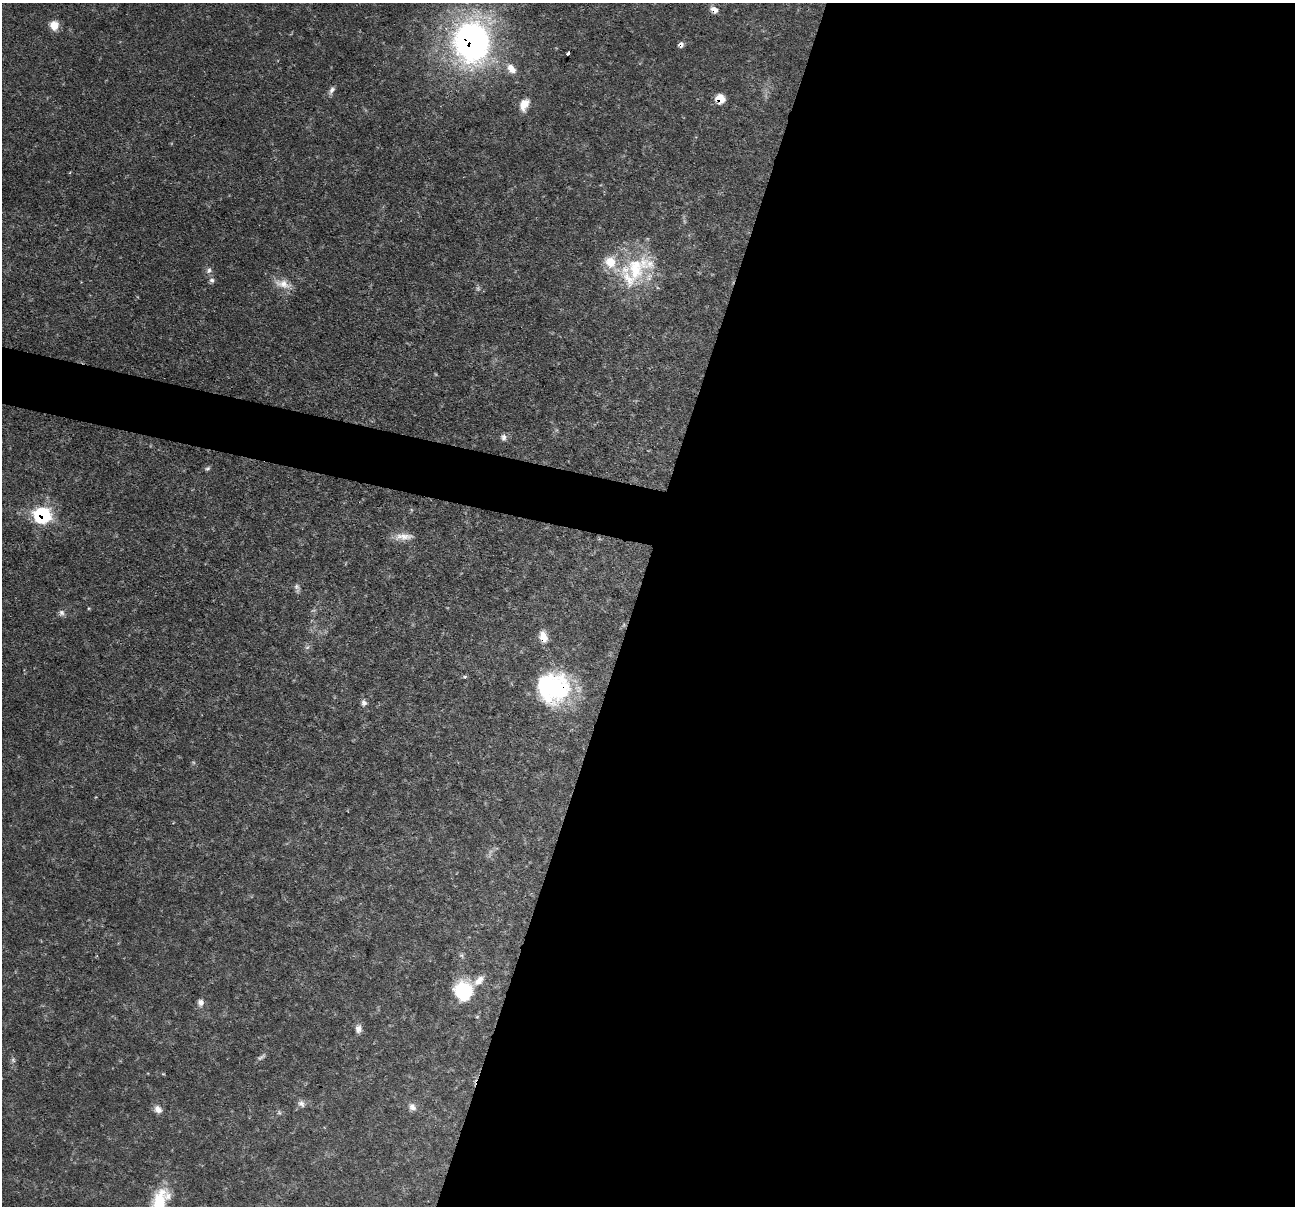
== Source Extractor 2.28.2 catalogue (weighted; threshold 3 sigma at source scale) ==
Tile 12 of 4 x 4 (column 4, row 3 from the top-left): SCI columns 3881-5173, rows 1455-2658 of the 5176 x 5193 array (HDU 1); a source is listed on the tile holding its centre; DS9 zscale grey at full resolution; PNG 1297 x 1208 px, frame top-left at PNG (2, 3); no overlay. Shown black and unused: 54% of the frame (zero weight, under 3 of 4 exposures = <1% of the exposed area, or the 3 px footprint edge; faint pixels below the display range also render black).
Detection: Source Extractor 2.28.2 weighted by HDU 2 'WHT'; one run over the whole footprint, this tile lists its part. Background 0.0635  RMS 0.0044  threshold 0.0198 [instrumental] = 3 sigma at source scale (4.5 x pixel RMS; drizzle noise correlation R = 1.50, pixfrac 1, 0.05/0.05 arcsec/px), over >= 5 px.
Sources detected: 38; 2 too faint to see at this stretch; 1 inside a brighter object's white glare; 1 cosmic-ray / hot-pixel residue — not listed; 3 inside a brighter listed object's ellipse — not listed separately; the other 31 listed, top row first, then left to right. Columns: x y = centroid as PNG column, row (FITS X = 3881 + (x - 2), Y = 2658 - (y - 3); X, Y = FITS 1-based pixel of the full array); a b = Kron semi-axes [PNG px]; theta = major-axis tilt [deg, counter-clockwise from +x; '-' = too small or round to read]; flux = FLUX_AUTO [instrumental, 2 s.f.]
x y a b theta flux
714 10 10 7 -26 3
54 25 10 9 - 5.1
472 42 36 29 -84 180
568 53 4 3 - 3.5
511 69 14 9 -52 4.8
332 90 12 6 60 1.8
720 99 8 8 - 7.3
524 105 16 11 66 5.1
635 268 51 29 31 37
209 270 8 6 73 1.4
212 280 8 7 - 1.3
283 284 24 10 -14 5.8
503 437 9 7 -75 1.7
208 468 7 5 29 0.85
42 515 9 8 - 64
403 537 27 8 3 4.9
297 587 10 7 -55 1.5
62 612 9 7 -37 1.6
543 637 13 8 -71 5.1
307 647 7 4 19 0.82
555 688 43 31 60 48
364 703 8 7 - 1.6
463 991 21 19 -73 23
201 1002 9 7 90 2.3
358 1029 10 7 83 2.5
13 1060 7 5 -47 0.94
301 1103 10 8 -51 1.9
412 1107 11 9 -51 2.4
158 1109 11 8 -43 2.8
279 1112 6 6 - 0.79
159 1203 33 15 75 18
Overlapping masked pixels (flux is a lower limit): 7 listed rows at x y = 714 10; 472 42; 720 99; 42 515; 543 637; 555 688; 463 991
Isophote crosses this tile's border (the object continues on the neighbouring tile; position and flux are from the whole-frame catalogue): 1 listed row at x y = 159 1203